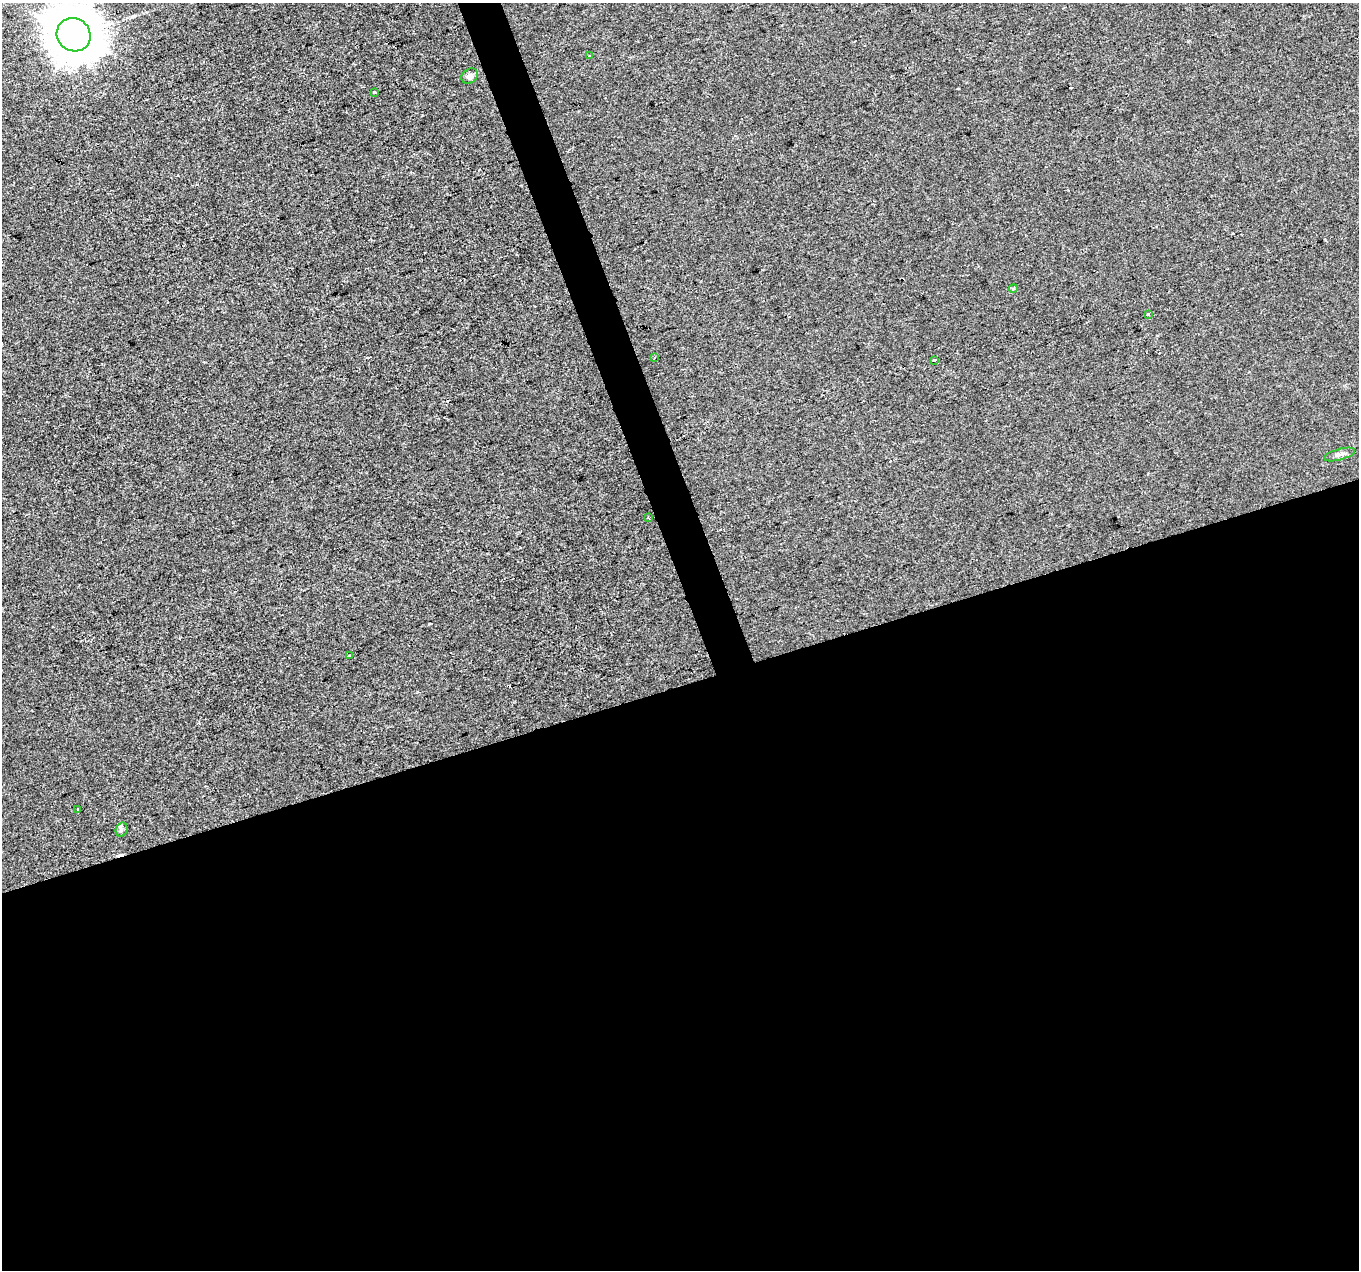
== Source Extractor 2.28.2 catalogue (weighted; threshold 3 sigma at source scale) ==
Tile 15 of 4 x 4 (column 3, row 4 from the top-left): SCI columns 2716-4072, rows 122-1389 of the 5430 x 5260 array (HDU 1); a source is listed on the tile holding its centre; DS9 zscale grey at full resolution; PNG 1361 x 1272 px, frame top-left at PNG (2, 3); each listed source drawn as its Kron ellipse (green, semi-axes under 4 px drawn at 4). Shown black and unused: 48% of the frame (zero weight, under 2 of 3 exposures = <1% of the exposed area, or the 3 px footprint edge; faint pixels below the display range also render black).
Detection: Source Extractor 2.28.2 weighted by HDU 2 'WHT'; one run over the whole footprint, this tile lists its part. Background -1.98e-04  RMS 0.0056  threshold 0.025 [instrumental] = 3 sigma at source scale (4.5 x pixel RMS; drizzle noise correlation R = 1.50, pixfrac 1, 0.0396/0.0396 arcsec/px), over >= 5 px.
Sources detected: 15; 2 cosmic-ray / hot-pixel residue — neither listed nor drawn; the other 13 listed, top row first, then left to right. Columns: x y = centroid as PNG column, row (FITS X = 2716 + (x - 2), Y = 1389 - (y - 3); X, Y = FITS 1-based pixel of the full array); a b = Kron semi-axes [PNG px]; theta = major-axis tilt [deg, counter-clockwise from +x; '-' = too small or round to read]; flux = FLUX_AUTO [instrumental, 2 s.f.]
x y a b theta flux
74 35 17 16 - 1900
590 56 3 3 - 0.57
470 76 9 7 33 2.3
374 93 3 3 - 2.6
1013 289 4 3 - 0.65
1148 314 3 3 - 1
654 358 3 2 - 0.4
934 360 3 3 - 7
1340 455 16 5 16 2.4
648 518 3 3 - 0.53
349 655 3 3 - 2.9
78 810 3 3 - 2.4
121 830 7 5 73 1.2
Isophote crosses this tile's border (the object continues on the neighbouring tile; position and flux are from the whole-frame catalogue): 1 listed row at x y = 74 35